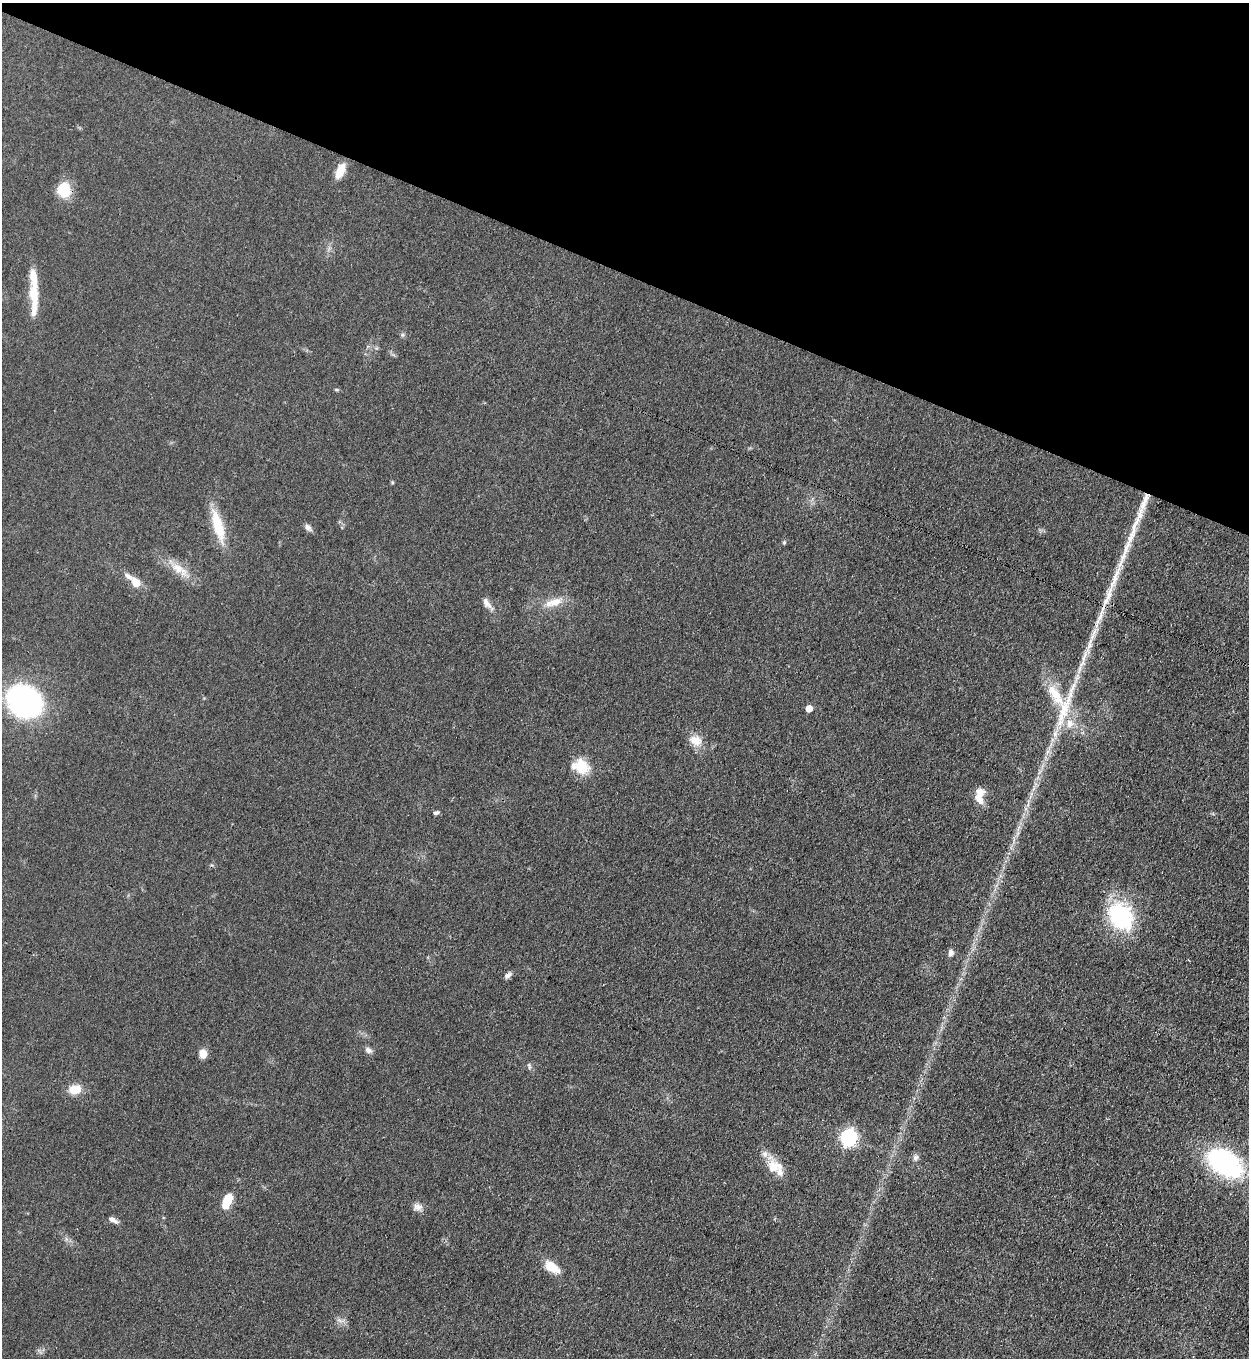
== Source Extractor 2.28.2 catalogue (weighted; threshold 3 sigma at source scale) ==
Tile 2 of 4 x 4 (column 2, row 1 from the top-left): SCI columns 1608-2854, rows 4107-5462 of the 5579 x 5500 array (HDU 1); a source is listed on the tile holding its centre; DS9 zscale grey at full resolution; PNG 1251 x 1360 px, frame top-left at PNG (2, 3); no overlay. Shown black and unused: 20% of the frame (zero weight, under 3 of 4 exposures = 7% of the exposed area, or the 3 px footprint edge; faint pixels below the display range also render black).
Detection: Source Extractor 2.28.2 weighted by HDU 2 'WHT'; one run over the whole footprint, this tile lists its part. Background 0.05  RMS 0.0071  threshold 0.0321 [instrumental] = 3 sigma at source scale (4.5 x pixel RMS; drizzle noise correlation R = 1.50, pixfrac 1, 0.05/0.05 arcsec/px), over >= 5 px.
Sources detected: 47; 11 inside a brighter listed object's ellipse — not listed separately; the other 36 listed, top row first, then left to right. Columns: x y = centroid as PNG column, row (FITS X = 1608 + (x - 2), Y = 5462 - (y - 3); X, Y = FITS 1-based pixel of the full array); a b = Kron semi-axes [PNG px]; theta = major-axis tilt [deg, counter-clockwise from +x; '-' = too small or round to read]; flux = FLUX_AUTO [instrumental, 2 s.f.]
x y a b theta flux
340 171 18 8 65 9.9
64 190 16 14 -78 17
34 298 45 11 -88 19
1137 519 54 7 66 20
218 526 39 12 -74 22
308 527 9 7 -46 2.6
784 542 5 4 - 0.92
179 569 23 11 -28 11
136 583 10 9 - 7.9
1108 596 43 7 70 18
553 602 26 10 15 10
487 603 18 7 -52 4.2
1083 659 31 5 72 9.9
1055 695 40 13 -56 24
24 701 33 26 -31 140
809 708 5 5 - 9.9
1064 710 51 12 73 29
695 741 18 11 -26 8.3
582 767 18 14 -50 18
980 792 13 12 - 6
436 813 7 5 22 1.5
1120 916 26 20 -57 71
951 952 7 6 - 2.9
508 975 9 6 37 2.4
368 1050 9 6 -39 2.7
203 1054 10 8 -86 5.6
529 1067 8 4 -83 1.3
75 1089 14 10 11 11
848 1137 7 7 - 190
915 1157 8 6 43 2.1
1225 1163 26 16 -33 150
773 1168 21 15 -81 11
227 1201 17 8 68 15
418 1207 13 8 -10 3.8
113 1220 12 5 -28 2.9
552 1267 17 9 -35 13